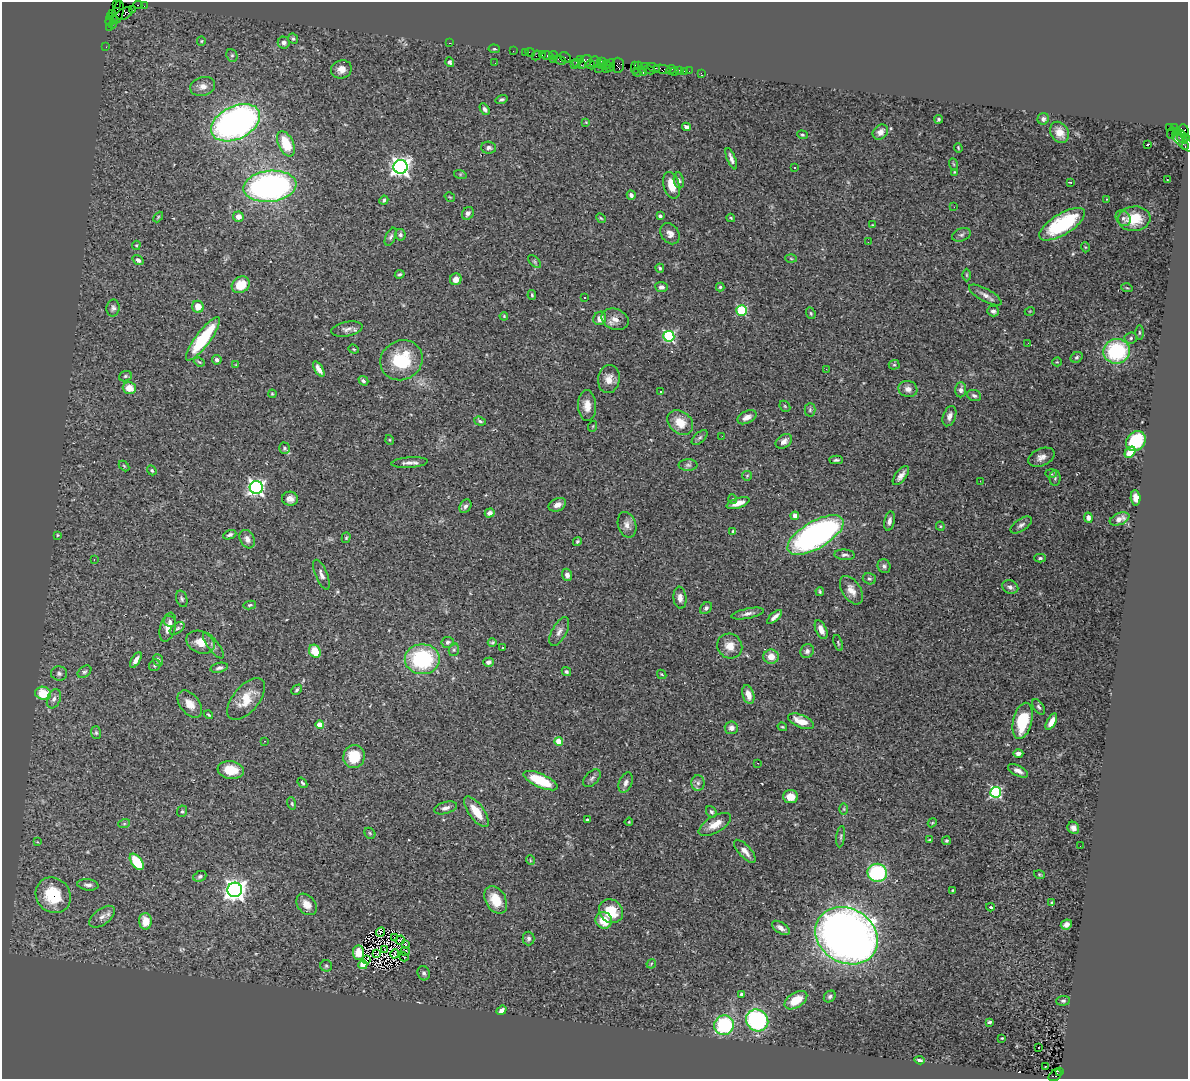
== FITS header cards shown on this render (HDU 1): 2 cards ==
NAXIS1  =                 1186
NAXIS2  =                 1077

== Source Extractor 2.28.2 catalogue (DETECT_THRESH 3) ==
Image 1186 x 1077 px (HDU 1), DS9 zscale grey, 1 PNG px = 1 image px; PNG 1190 x 1081 px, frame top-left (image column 1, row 1077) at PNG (2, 2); each listed source drawn as its Kron ellipse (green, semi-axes under 4 px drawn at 4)
Background 2.6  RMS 0.088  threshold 0.264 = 3 sigma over >= 5 px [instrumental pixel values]
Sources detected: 358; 4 with non-positive FLUX_AUTO (blend fragments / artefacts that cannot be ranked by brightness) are neither listed nor drawn; the other 354 listed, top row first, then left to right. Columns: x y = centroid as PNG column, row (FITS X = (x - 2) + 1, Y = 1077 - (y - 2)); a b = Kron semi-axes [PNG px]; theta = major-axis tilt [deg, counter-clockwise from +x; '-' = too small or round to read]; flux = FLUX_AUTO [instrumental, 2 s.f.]
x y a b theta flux
116 3 3 2 - 83
138 5 4 2 - 280
144 6 2 2 - 47
132 9 2 2 - 94
118 12 12 5 77 1300
113 14 3 3 - 130
124 14 9 5 25 1600
111 16 3 3 - 220
114 20 3 3 - 210
110 21 5 3 - 270
112 24 4 2 - 130
109 27 2 2 - 87
293 39 5 5 - 10
201 41 5 4 - 7
284 43 6 6 - 20
450 43 3 2 - 71
106 47 2 2 - 55
494 49 5 4 - 6.9
513 51 2 2 - 56
525 52 2 2 - 99
530 53 5 2 - 150
542 54 3 2 - 190
232 55 7 5 -68 11
537 55 5 2 - 430
553 55 4 3 - 210
547 56 6 3 0 290
565 57 6 4 -35 280
553 60 3 2 - 170
560 60 6 3 -24 600
580 60 4 2 - 180
602 61 5 2 - 540
450 62 5 4 - 11
577 62 4 2 - 170
585 62 8 5 43 1100
595 62 6 5 - 850
495 63 2 2 - 5.5
574 65 2 2 - 65
581 65 3 2 - 170
591 65 5 3 - 490
601 65 2 2 - 180
606 65 5 3 - 780
611 65 6 3 76 390
618 65 7 6 - 830
639 66 4 3 - 300
644 66 3 2 - 180
598 68 3 2 - 100
635 68 6 3 -90 300
653 68 6 3 -31 470
341 69 10 9 - 44
607 69 4 3 - 640
662 69 8 4 -10 520
649 70 6 3 -26 460
671 70 5 3 - 110
680 70 3 3 - 230
684 71 2 2 - 37
689 71 2 2 - 39
637 72 4 3 - 370
674 72 3 2 - 42
643 73 3 2 - 430
701 73 3 2 - 38
203 86 13 9 15 43
502 100 6 4 16 11
485 109 6 4 -58 15
939 119 4 3 - 8.2
1043 119 6 5 - 22
586 122 4 4 - 4.8
236 123 26 16 27 2200
686 127 4 4 - 32
1169 127 3 2 - 790
1174 127 3 2 - 69
1184 131 7 5 -85 820
880 132 8 7 - 38
1060 132 11 8 -58 77
1178 132 4 3 - 940
1172 133 6 2 72 65
802 135 5 4 - 8.2
1181 136 6 3 85 740
1185 138 4 3 - 640
1184 142 14 5 -39 790
286 144 13 7 -65 160
1147 145 4 3 - 35
1185 147 3 2 - 110
489 148 7 6 - 20
958 148 5 3 - 7.3
731 159 11 3 -69 24
953 164 6 4 -70 7.9
401 167 7 7 - 2900
794 167 3 3 - 13
954 172 4 4 - 5.6
460 174 6 4 -18 8.7
679 180 8 5 -80 14
1167 180 2 2 - 3.5
1070 182 3 2 - 10
672 185 14 8 -74 91
270 186 26 15 6 1900
631 195 5 4 - 21
450 197 5 3 - 6.3
1106 199 2 2 - 5.8
384 200 4 4 - 9.7
954 207 3 2 - 5.1
468 213 7 5 56 25
660 216 4 3 - 15
158 217 6 3 47 6.6
238 217 5 5 - 40
601 218 5 4 - 6.6
731 218 4 4 - 7.3
1123 218 9 6 -55 22
1134 219 16 12 5 170
1062 224 26 10 31 450
872 225 2 2 - 5.1
670 234 11 8 -56 33
400 235 6 5 - 16
961 235 10 6 21 18
391 237 9 5 66 15
868 242 2 2 - 10
136 245 5 4 - 6.7
1085 247 5 3 - 5.5
791 259 5 3 - 6.5
138 260 6 4 -37 20
535 262 8 5 -46 12
660 268 4 4 - 8.7
400 274 5 4 - 9.1
967 275 6 4 -89 8
456 279 6 5 - 42
241 285 9 8 - 130
661 287 6 5 - 20
720 287 4 4 - 9.4
1127 288 6 3 -18 6.3
532 295 5 3 - 8.4
985 295 18 6 -28 37
584 298 3 2 - 10
198 307 6 5 - 61
113 308 8 6 79 16
742 311 5 5 - 420
993 311 6 5 - 17
1030 311 5 3 - 4.5
811 313 6 4 -69 9.2
504 316 4 3 - 5.7
600 318 7 6 - 47
615 319 14 10 -21 49
347 329 16 7 10 29
1139 333 7 3 -90 8.6
669 336 5 5 - 730
1131 338 6 5 - 12
203 339 26 7 53 360
1028 343 3 2 - 4.7
354 349 5 4 - 7
1117 351 13 12 - 490
1077 357 6 5 - 10
217 360 5 4 - 15
401 360 22 19 29 300
199 362 6 4 -23 7.6
1057 362 4 4 - 6.2
236 365 4 2 - 4
894 365 5 5 - 8.6
319 369 8 4 -58 37
826 369 3 2 - 9.2
125 376 6 5 - 10
609 379 14 11 81 56
363 381 5 4 - 16
129 388 6 6 - 81
908 389 9 8 - 34
961 390 7 5 86 22
660 391 3 2 - 5.3
272 394 4 3 - 6.3
974 396 7 5 -23 16
587 406 15 9 -87 58
785 406 6 5 - 8.1
810 410 7 5 89 10
949 416 10 6 70 30
747 417 10 6 27 33
480 421 6 3 -17 9.2
680 423 14 11 -41 99
593 426 5 3 - 5.3
722 436 2 2 - 12
700 438 9 5 41 14
390 440 5 3 - 5.2
784 441 9 6 36 27
1136 441 11 9 48 290
284 448 5 5 - 11
1130 452 6 4 49 86
1041 457 14 8 22 37
836 460 7 3 1 11
409 463 18 5 4 32
688 465 9 5 0 16
124 466 6 3 -46 6.5
152 470 5 4 - 7.9
1051 474 6 4 -3 7.7
747 476 5 5 - 7.8
901 476 11 5 52 32
1055 478 8 5 89 12
980 481 2 2 - 11
256 487 6 6 - 2000
1136 498 7 5 -85 40
290 499 8 7 - 31
733 499 5 3 - 4.8
738 503 12 5 18 57
557 505 9 6 25 35
465 506 7 5 57 17
490 513 5 4 - 22
795 516 4 4 - 59
1088 518 5 4 - 21
1120 519 10 5 22 35
889 521 10 5 79 27
627 525 13 9 -73 38
1021 525 12 6 34 23
940 526 4 4 - 6.5
733 531 3 3 - 9.8
57 535 3 2 - 5.1
230 535 7 4 22 14
816 535 31 13 30 1500
346 538 5 4 - 8.1
247 539 10 7 -61 33
577 542 4 3 - 8.5
845 555 10 5 -5 16
1040 558 6 4 0 10
94 559 3 2 - 11
884 566 7 6 - 16
321 575 16 6 -68 29
567 575 6 5 - 22
869 579 6 5 - 11
1010 587 8 6 -23 22
851 590 16 9 -57 60
820 591 4 3 - 8
680 598 11 6 -85 30
182 599 8 5 -74 13
250 605 6 4 11 8.8
706 608 7 5 46 16
748 613 17 5 11 28
775 617 9 3 42 26
170 621 6 5 - 15
168 627 15 7 75 49
177 628 8 5 35 12
821 630 10 5 -65 40
559 631 15 7 62 33
200 642 15 11 -24 71
448 642 6 5 - 13
492 642 4 4 - 7.7
838 643 8 3 -71 7
213 646 15 5 -53 23
730 646 13 12 - 73
503 648 3 2 - 4.3
454 650 6 5 - 9.7
315 651 7 5 -59 120
807 651 7 6 - 22
771 657 7 7 - 55
422 659 17 15 0 540
136 660 9 4 58 26
158 660 6 5 - 16
488 662 5 4 - 21
155 665 6 5 - 10
219 668 9 5 12 16
84 672 7 5 36 13
566 672 5 4 - 10
59 673 8 7 - 18
662 674 5 3 - 5.4
297 690 6 3 46 9.4
43 693 8 6 -16 160
748 695 10 5 -73 53
54 699 10 6 68 22
246 699 25 13 50 130
190 704 15 9 -51 61
1039 707 9 5 -57 14
209 715 5 3 - 7.1
801 721 14 6 -23 96
1023 721 18 9 77 230
1051 722 9 4 61 42
320 725 4 4 - 98
782 727 5 3 - 5.6
731 728 6 6 - 24
96 733 6 5 - 9.6
264 741 3 2 - 3.5
559 741 4 4 - 120
1018 753 5 3 - 21
354 757 11 10 - 190
758 763 3 2 - 6.9
231 770 13 9 -7 120
1018 771 11 5 -28 33
592 778 10 6 45 16
540 781 18 6 -24 240
302 783 6 3 -52 9.2
626 783 10 6 68 26
698 783 8 6 -90 22
996 792 5 5 - 760
791 797 7 6 - 67
292 803 6 4 -73 8.1
445 808 12 6 16 27
844 809 6 4 -90 7.1
182 811 6 5 - 9.1
476 812 18 7 -53 110
711 812 6 5 - 11
588 820 3 2 - 7.3
629 822 4 3 - 5.3
932 823 5 3 - 5.8
124 824 6 4 19 7.6
715 824 18 8 30 71
1073 828 6 5 - 27
370 833 6 5 - 8.4
841 837 11 4 82 11
929 840 3 3 - 7.6
946 841 4 4 - 9.2
37 842 4 4 - 5.5
1080 846 2 2 - 12
745 851 15 6 -47 43
530 860 5 3 - 4.9
137 862 9 5 -55 190
877 873 9 9 - 530
1040 874 6 3 -15 7
200 876 7 5 24 13
88 885 10 5 -7 21
235 890 7 7 - 3800
953 890 3 2 - 5.6
53 895 19 16 -46 320
496 900 15 10 -60 110
1052 902 4 3 - 8.1
306 904 12 8 -49 66
990 907 4 3 - 8.6
611 911 13 11 -43 170
102 917 15 8 37 39
604 920 8 8 - 110
145 921 8 6 -89 68
1066 925 6 4 25 23
781 928 10 5 -34 30
381 932 5 2 - 6.4
847 936 33 27 -32 6300
394 937 2 2 - 3.1
529 938 7 6 - 16
400 940 5 2 - 5.5
406 944 2 2 - 1.1
384 950 3 2 - 3.4
405 951 4 3 - 5
359 953 7 5 -86 55
377 954 3 2 - 4.6
394 954 5 2 - 5.7
404 957 5 2 - 5.8
367 960 4 2 - 2.6
651 964 5 3 - 6.1
363 965 4 4 - 70
326 966 6 5 - 12
424 973 7 6 - 17
742 994 4 4 - 18
830 996 6 5 - 13
796 1000 12 7 33 95
1063 1001 7 5 6 12
501 1010 5 4 - 20
757 1020 11 10 - 690
989 1022 4 3 - 11
724 1025 10 9 - 460
1002 1038 3 2 - 4.1
1038 1047 3 2 - 7.1
919 1060 5 3 - 12
1045 1066 3 2 - 10
1060 1071 3 3 - 700
1055 1075 7 5 40 970
At the frame edge (FLAGS 8, measured only in part): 1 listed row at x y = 116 3
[4 non-positive-flux detections neither listed nor drawn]